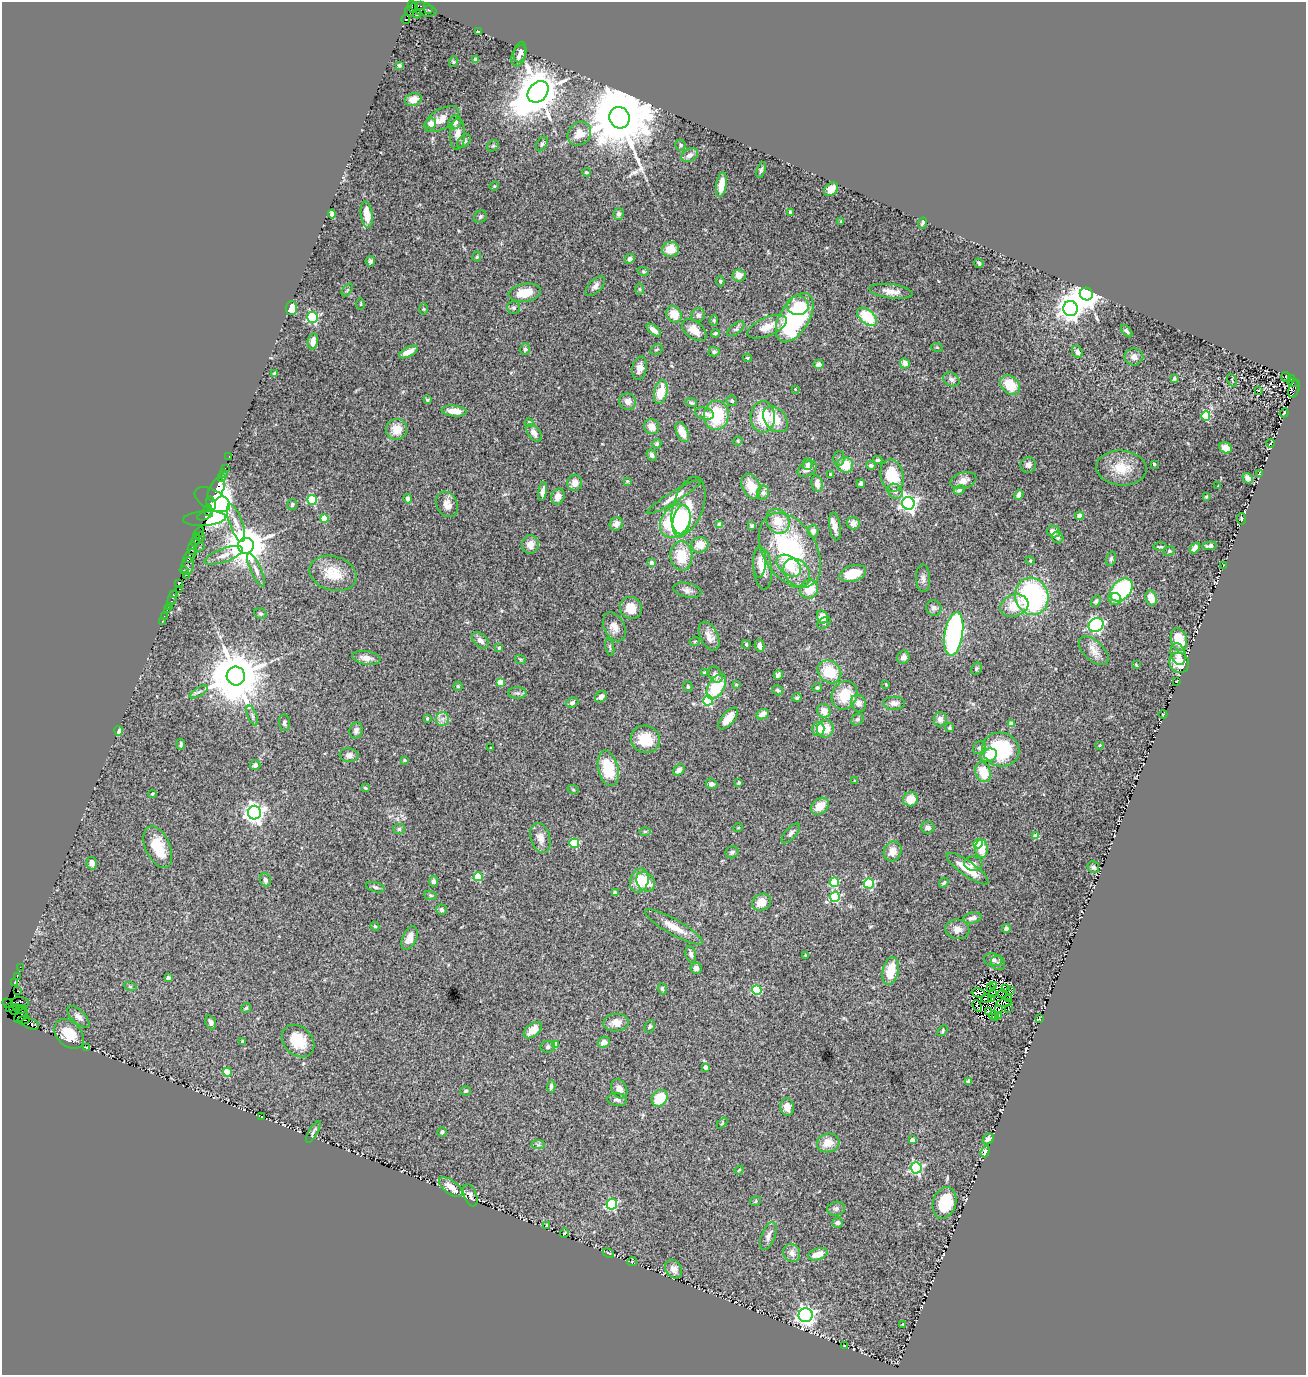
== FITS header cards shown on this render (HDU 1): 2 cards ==
NAXIS1  =                 1304
NAXIS2  =                 1373

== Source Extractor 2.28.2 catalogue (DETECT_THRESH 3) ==
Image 1304 x 1373 px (HDU 1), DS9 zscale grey, 1 PNG px = 1 image px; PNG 1308 x 1377 px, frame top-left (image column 1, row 1373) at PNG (2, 2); each listed source drawn as its Kron ellipse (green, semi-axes under 4 px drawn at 4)
Background 2.15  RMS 0.078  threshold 0.235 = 3 sigma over >= 5 px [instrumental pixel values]
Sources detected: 442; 5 with non-positive FLUX_AUTO (blend fragments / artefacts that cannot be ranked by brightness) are neither listed nor drawn; the other 437 listed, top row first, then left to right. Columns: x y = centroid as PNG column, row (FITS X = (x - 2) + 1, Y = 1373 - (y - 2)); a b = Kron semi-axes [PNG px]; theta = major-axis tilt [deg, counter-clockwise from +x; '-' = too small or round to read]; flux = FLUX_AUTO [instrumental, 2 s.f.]
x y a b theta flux
420 6 3 3 - 220
412 7 6 3 -80 290
424 9 13 6 -16 920
429 10 3 2 - 160
409 12 5 3 - 97
417 14 4 3 - 630
406 19 4 3 - 600
478 32 4 3 - 14
520 52 10 6 78 25
519 56 11 6 70 29
475 60 4 3 - 12
453 62 5 3 - 5.1
399 65 3 3 - 9
538 92 12 9 47 21000
413 99 9 6 15 40
620 118 11 10 - 67000
442 119 19 9 31 56
455 122 7 6 - 21
431 124 5 5 - 41
458 134 15 7 87 44
579 134 13 11 45 71
464 141 8 5 44 13
542 144 8 5 60 11
680 145 5 5 - 9.8
493 146 6 5 - 8.6
690 155 9 6 31 27
761 170 8 4 73 11
586 172 4 4 - 8.2
721 185 12 5 81 62
494 186 5 4 - 5.7
831 189 8 6 41 42
790 212 4 3 - 7.5
332 214 4 4 - 66
619 214 6 5 - 18
367 215 13 6 -81 85
480 217 7 6 - 10
841 221 3 2 - 4.1
922 223 6 4 65 11
670 249 8 7 - 70
477 257 5 4 - 6.2
630 259 5 4 - 14
370 261 5 4 - 11
979 263 5 4 - 8.1
643 271 5 4 - 6.4
739 275 6 6 - 40
720 281 5 4 - 6.8
595 286 12 6 46 23
639 289 6 4 -89 6.2
347 290 7 3 53 7
891 291 22 7 -8 46
525 293 16 9 9 100
1086 294 6 6 - 10000
361 304 6 4 89 5.4
798 305 11 9 -13 92
513 307 6 6 - 10
291 308 7 5 88 82
424 309 6 4 -89 5.4
1070 309 7 7 - 4600
674 314 8 7 - 76
698 315 7 6 - 15
312 317 5 5 - 660
867 317 11 7 -40 180
795 318 27 14 59 650
714 320 5 4 - 6.3
767 327 21 9 22 70
736 329 10 5 37 14
654 330 9 4 -40 29
694 330 14 8 -38 61
1127 331 7 3 -48 13
715 333 4 4 - 8
313 341 8 5 80 46
937 347 6 3 -19 5
525 349 6 5 - 12
656 349 7 5 31 8
408 352 10 4 27 44
714 352 5 4 - 11
1077 352 6 5 - 16
1134 357 9 8 - 25
747 358 4 4 - 5.6
905 363 5 4 - 36
819 364 5 4 - 13
640 368 11 7 76 36
274 373 3 2 - 5.2
1286 377 5 3 - 250
951 379 8 6 -26 20
1174 379 4 3 - 23
1291 379 4 4 - 790
1232 380 7 2 -61 3.1
1293 383 6 3 -20 1400
1010 385 11 8 -45 130
795 389 3 2 - 3.1
1294 389 9 5 68 1600
1258 390 3 3 - 56
661 392 12 6 77 110
427 400 4 3 - 13
628 401 8 8 - 34
732 401 5 5 - 11
691 403 6 4 -18 13
454 411 13 5 -5 62
704 413 10 5 -14 24
1284 413 4 3 - 9.8
716 415 15 12 84 270
1206 416 4 4 - 250
763 417 16 12 -89 170
776 419 14 10 -47 98
529 423 4 4 - 21
652 427 8 7 - 45
397 429 10 10 - 78
682 432 10 5 -66 62
534 433 10 6 -54 33
738 441 5 4 - 6.1
1271 443 4 2 - 3.4
657 444 4 4 - 9.6
1226 448 7 5 -27 53
651 455 6 5 - 16
229 456 3 2 - 69
839 458 7 5 89 12
878 460 5 3 - 9.9
807 464 6 5 - 16
1154 464 3 3 - 12
845 465 8 8 - 100
871 465 5 4 - 15
1028 465 8 7 - 25
225 468 2 2 - 60
1121 468 25 17 -4 130
807 469 10 6 34 32
223 473 2 2 - 41
1260 473 4 2 - 3.5
830 475 3 3 - 9
892 476 16 11 -78 180
221 477 4 3 - 330
1247 478 5 4 - 36
963 480 13 8 17 35
627 481 4 3 - 4.4
575 483 8 7 - 42
817 484 8 5 -80 40
861 484 4 4 - 13
751 486 13 9 -65 96
1218 486 2 2 - 3.5
216 490 12 7 63 1200
959 490 6 4 27 13
543 491 9 4 80 26
895 491 8 6 -42 24
763 493 7 6 - 24
1019 495 5 4 - 23
558 497 8 6 65 43
674 497 31 5 31 50
1206 497 3 2 - 4.5
408 499 5 4 - 22
212 500 19 10 -27 1300
312 500 5 5 - 340
211 503 7 3 -65 800
908 503 6 6 - 2300
292 504 6 5 - 8.2
447 504 13 10 -63 45
688 506 30 15 73 140
208 510 6 3 80 630
205 515 8 3 21 460
1079 516 4 4 - 24
204 519 21 7 4 460
324 519 4 4 - 120
1241 519 6 3 -82 5.4
675 521 18 14 55 460
681 521 16 9 81 310
778 521 13 11 -55 100
236 523 20 6 -71 43
853 523 6 6 - 35
616 524 7 6 - 29
720 524 4 4 - 51
752 526 4 3 - 11
835 526 14 5 -82 35
813 531 6 5 - 24
1053 531 6 6 - 34
198 533 6 3 55 630
200 537 4 3 - 310
1058 537 6 5 - 13
195 540 7 3 79 170
530 545 9 8 - 45
700 545 9 7 12 64
246 546 8 8 - 18000
1210 546 7 4 5 16
199 547 5 3 - 250
1160 547 7 3 0 7.2
192 548 6 4 79 820
1195 548 6 4 48 31
790 550 41 26 -58 690
1169 551 6 4 24 7.2
224 555 20 6 19 43
190 556 8 4 47 710
681 556 14 11 -87 140
1111 559 7 4 75 11
1030 561 4 4 - 5.9
759 562 15 6 89 32
652 563 4 4 - 38
187 566 9 6 76 720
789 566 14 9 -37 100
1223 566 3 2 - 2.9
762 568 21 9 -83 63
184 570 4 3 - 130
256 570 18 5 -65 32
333 573 24 17 -16 130
797 573 15 12 -51 73
853 574 14 8 16 120
186 575 2 2 - 59
923 578 14 7 -87 22
179 584 4 3 - 190
180 589 3 2 - 160
809 589 10 9 - 110
687 590 14 7 -12 25
1121 590 13 9 48 450
173 595 3 3 - 220
1032 596 19 16 -73 860
173 598 8 3 71 460
1151 598 7 5 -71 60
1115 599 6 6 - 27
1096 601 6 4 61 9.7
169 606 4 3 - 290
1014 606 14 10 19 110
631 608 11 10 - 84
934 608 8 7 - 19
167 609 3 2 - 240
261 614 7 5 -18 8.2
164 616 2 2 - 41
822 617 6 5 - 52
162 622 3 2 - 170
824 623 7 5 37 14
1096 625 8 6 36 1300
614 627 15 10 -63 45
954 634 22 9 81 970
709 636 15 8 -63 43
1179 639 12 8 -74 100
480 640 10 6 -41 29
695 641 5 3 - 5.5
746 644 4 3 - 7.7
760 646 6 5 - 27
499 647 4 3 - 9.5
610 647 9 3 -77 8.1
1094 651 18 9 -43 48
1178 654 11 7 -75 27
903 657 7 6 - 23
366 658 14 6 -8 38
520 659 5 3 - 6
1179 663 10 9 - 100
1136 665 4 3 - 5.9
976 669 6 5 - 9.1
704 672 4 3 - 5.3
829 672 12 10 -40 160
715 675 8 6 -59 24
778 675 5 4 - 14
236 676 9 9 - 38000
1177 681 2 2 - 3.7
501 682 4 4 - 100
886 684 3 3 - 4.5
736 685 4 3 - 5.3
458 686 4 4 - 6.3
688 687 5 4 - 7.8
716 687 14 8 59 240
817 688 5 4 - 8.4
778 690 6 4 -33 8.8
199 692 10 4 31 13
517 693 9 5 0 15
844 695 15 12 62 150
601 697 7 5 39 27
797 698 5 3 - 8.6
708 700 5 5 - 440
572 703 6 5 - 11
859 703 8 7 - 34
894 703 11 6 -1 23
824 711 7 6 - 45
762 714 6 5 - 34
1163 714 4 3 - 4.6
252 716 11 4 -67 15
427 718 3 3 - 8.6
728 718 13 6 49 57
442 719 7 6 - 22
857 719 6 5 - 12
940 719 7 6 - 31
284 723 8 5 -87 13
1011 724 4 4 - 62
949 728 4 4 - 8.9
818 729 7 6 - 57
825 729 9 8 - 80
356 730 8 6 72 18
119 731 5 4 - 23
645 739 15 13 -20 130
181 744 5 3 - 9.3
1100 745 3 2 - 4.3
491 748 3 3 - 4.3
979 748 7 5 43 13
1001 750 19 17 -19 360
349 755 9 7 -5 26
989 755 9 6 23 86
404 760 4 3 - 7.4
255 765 5 5 - 14
608 768 18 10 -77 190
679 770 6 5 - 36
983 772 10 7 -69 110
855 781 4 2 - 3.7
739 783 4 3 - 6.8
711 784 6 5 - 15
365 788 4 3 - 9.8
573 789 6 3 -20 5.5
152 794 4 4 - 6
910 799 7 7 - 75
820 806 10 7 41 69
254 813 7 6 - 3000
928 827 7 6 - 17
738 828 5 3 - 4
399 829 6 5 - 10
645 831 6 4 1 6
791 833 12 5 48 16
1036 836 4 4 - 62
540 838 15 9 -73 47
574 843 5 5 - 290
978 844 5 4 - 250
158 847 22 12 -66 150
982 849 9 6 -88 77
893 851 10 9 - 59
732 852 7 6 - 17
92 863 6 5 - 24
973 864 9 7 -6 28
1093 867 6 5 - 13
967 869 25 7 -36 130
478 877 4 4 - 250
265 880 7 5 -73 13
434 881 5 4 - 12
639 881 12 9 73 94
646 882 10 8 -49 92
834 882 5 4 - 300
869 883 5 5 - 440
944 883 5 3 - 7.2
375 887 9 5 -17 15
615 893 4 4 - 13
431 895 6 4 -19 7
835 897 5 5 - 430
761 902 10 8 34 69
441 910 5 5 - 14
972 918 9 5 11 22
375 926 5 4 - 5.9
674 927 33 7 -29 76
1006 928 4 4 - 17
957 929 12 10 -9 42
410 938 12 7 67 42
691 954 8 5 -79 17
805 955 3 3 - 4.1
993 960 9 6 -12 21
998 963 8 6 -44 14
20 967 2 2 - 61
696 968 5 5 - 25
891 971 14 8 77 110
17 977 2 2 - 33
168 978 4 4 - 21
14 982 4 3 - 230
994 985 3 2 - 1.8
130 986 6 4 -19 8.3
991 987 4 2 - 8.7
662 989 5 4 - 10
1006 989 4 2 - 3.5
757 990 5 4 - 290
17 991 2 2 - 66
1011 991 3 2 - 3.9
979 993 7 3 -15 8.7
993 993 3 2 - 5.2
1002 994 4 2 - 2
986 998 5 2 - 4.8
991 999 3 2 - 17
1009 999 3 2 - 7.6
20 1002 9 5 -6 610
8 1003 5 3 - 390
1004 1003 7 2 4 5
977 1006 6 3 -64 0.46
17 1007 4 3 - 1300
9 1008 3 2 - 290
246 1008 5 4 - 7
1008 1008 3 2 - 2.1
21 1009 5 4 - 610
14 1010 5 3 - 650
999 1010 2 2 - 2.7
989 1012 4 2 - 6.1
993 1015 4 2 - 4.4
21 1016 8 5 44 450
999 1016 3 2 - 3
78 1017 14 6 -43 29
996 1018 3 2 - 3.6
1039 1019 3 2 - 3.7
24 1020 6 3 11 330
211 1022 7 5 -67 18
616 1022 13 9 6 51
30 1024 9 5 -19 320
650 1026 7 4 62 11
533 1030 11 6 39 75
943 1031 6 4 48 7.1
69 1034 17 12 -46 120
242 1041 3 3 - 4.9
298 1041 18 14 -45 150
604 1042 6 5 - 39
555 1044 4 4 - 76
86 1047 3 2 - 3.6
548 1047 7 6 - 12
705 1067 4 4 - 32
227 1072 4 4 - 110
969 1081 4 4 - 37
551 1087 6 4 86 16
619 1089 10 7 -63 46
466 1091 5 4 - 9.8
660 1098 9 7 48 150
617 1100 10 6 -10 17
787 1107 9 6 -82 37
262 1117 3 3 - 9.5
722 1123 6 4 47 6
313 1132 12 3 60 13
442 1132 4 4 - 9.5
988 1139 6 5 - 25
912 1140 4 4 - 41
828 1143 11 9 15 68
538 1145 7 4 -1 11
985 1152 6 4 70 38
916 1168 5 5 - 830
739 1170 4 3 - 4.9
451 1187 14 7 -38 66
470 1195 11 6 -68 20
755 1201 6 4 26 8
944 1203 16 11 73 180
612 1204 5 5 - 590
836 1209 9 7 10 16
838 1223 5 5 - 11
546 1225 3 2 - 4.6
564 1233 5 3 - 4.2
768 1236 14 7 68 29
608 1253 6 3 -26 6.3
792 1253 9 8 - 33
818 1254 10 5 17 66
632 1262 5 3 - 4.7
674 1269 10 7 -56 31
806 1315 7 7 - 2300
903 1324 2 2 - 4
844 1346 3 2 - 5.6
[5 non-positive-flux detections neither listed nor drawn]